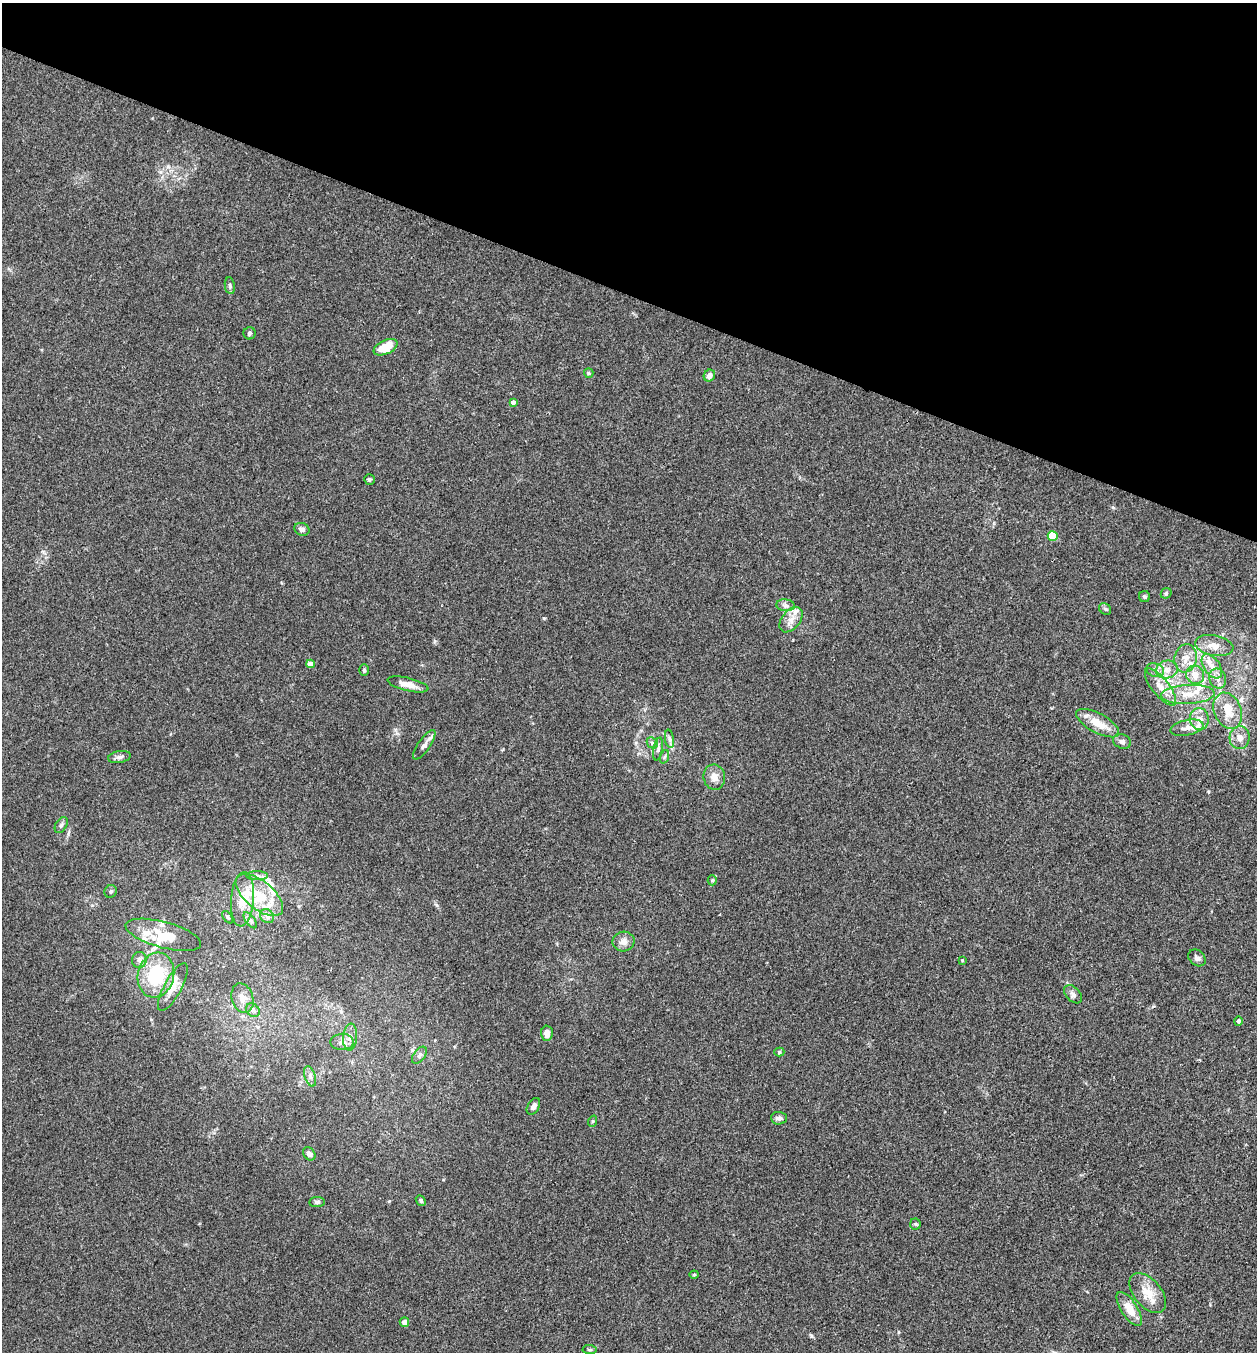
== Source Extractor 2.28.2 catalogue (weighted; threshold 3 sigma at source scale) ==
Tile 2 of 4 x 4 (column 2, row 1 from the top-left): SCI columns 1520-2774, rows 4052-5401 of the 5419 x 5403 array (HDU 1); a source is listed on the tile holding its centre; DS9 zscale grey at full resolution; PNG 1259 x 1354 px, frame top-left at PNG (2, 3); each listed source drawn as its Kron ellipse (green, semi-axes under 4 px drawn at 4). Shown black and unused: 22% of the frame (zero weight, under 3 of 4 exposures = <1% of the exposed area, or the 3 px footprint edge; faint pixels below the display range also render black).
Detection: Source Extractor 2.28.2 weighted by HDU 2 'WHT'; one run over the whole footprint, this tile lists its part. Background 0.0288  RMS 0.0045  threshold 0.0202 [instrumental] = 3 sigma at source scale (4.5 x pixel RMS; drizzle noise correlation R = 1.50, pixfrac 1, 0.05/0.05 arcsec/px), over >= 5 px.
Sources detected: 95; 1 inside a brighter object's white glare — neither listed nor drawn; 17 inside a brighter listed object's ellipse — not listed separately; the other 77 listed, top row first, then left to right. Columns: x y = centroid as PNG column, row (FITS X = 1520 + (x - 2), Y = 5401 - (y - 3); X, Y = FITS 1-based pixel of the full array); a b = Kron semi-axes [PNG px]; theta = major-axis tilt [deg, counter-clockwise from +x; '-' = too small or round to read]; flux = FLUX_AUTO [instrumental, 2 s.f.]
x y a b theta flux
230 286 8 5 -81 0.93
249 333 6 6 - 0.88
386 347 13 7 25 8.6
589 373 5 4 - 0.57
709 376 6 5 - 2.1
513 402 4 4 - 1.6
369 479 5 5 - 0.72
302 529 8 6 -23 1.7
1053 536 5 5 - 18
1166 593 6 5 - 0.68
1144 597 5 5 - 0.8
785 605 9 6 -7 1.6
1105 609 6 5 - 0.8
791 620 14 9 51 4
1214 645 19 10 -10 4.9
1186 658 14 11 80 4.9
310 664 4 4 - 4.4
1212 666 14 8 -55 3.9
364 670 6 4 -90 0.61
1155 670 9 6 -18 1.9
1167 670 11 9 15 3.6
1195 675 9 8 - 4.7
1218 679 10 8 -69 2.8
408 684 21 6 -13 4.6
1160 687 23 8 -52 5.7
1188 694 27 9 3 8.1
1228 711 19 13 -68 8.3
1199 719 11 9 -88 3.7
1098 723 24 9 -29 8
1187 728 17 7 12 3.2
1240 738 11 10 - 3.4
669 739 9 4 -81 1.2
1122 741 9 7 -23 1.5
652 743 6 5 - 0.87
424 745 17 6 55 2.2
658 749 11 4 79 1.2
120 757 11 5 9 1.5
664 757 7 4 71 0.82
714 777 13 10 -81 3.9
61 825 9 5 60 1
257 876 11 4 0 1.5
712 880 5 5 - 0.54
111 891 6 6 - 0.98
259 895 28 14 -39 13
242 899 27 11 85 8.2
267 916 8 6 -46 1.5
228 917 7 4 -52 0.77
250 920 9 4 -54 1.2
163 935 39 13 -15 11
624 941 11 10 - 2.8
1197 958 9 7 -43 1.4
139 960 8 7 - 1.9
962 960 3 3 - 0.35
156 975 22 18 75 24
173 987 27 8 61 4.8
1073 994 11 7 -45 1.7
242 998 15 10 -73 4.1
253 1010 7 6 - 1.3
1238 1021 4 4 - 0.88
547 1033 7 6 - 3.5
350 1037 13 7 85 2.8
342 1042 11 8 0 2.5
779 1052 5 4 - 0.68
419 1055 10 5 52 1.3
310 1076 11 5 -73 1.6
533 1106 9 5 59 2
779 1118 8 6 -4 1.7
593 1121 6 3 71 0.48
309 1154 7 5 -48 1.8
421 1201 5 4 - 0.82
317 1202 8 5 5 1
915 1224 5 5 - 0.59
694 1275 4 4 - 0.48
1148 1293 23 13 -50 8.1
1129 1309 20 8 -57 6.9
404 1322 5 4 - 1.8
590 1350 7 4 -5 0.74
Unlisted compact peaks at least as high as the median listed source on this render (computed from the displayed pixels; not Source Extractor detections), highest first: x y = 811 1336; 544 618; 389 1201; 68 834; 1113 507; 435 641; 437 905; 1208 791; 161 172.